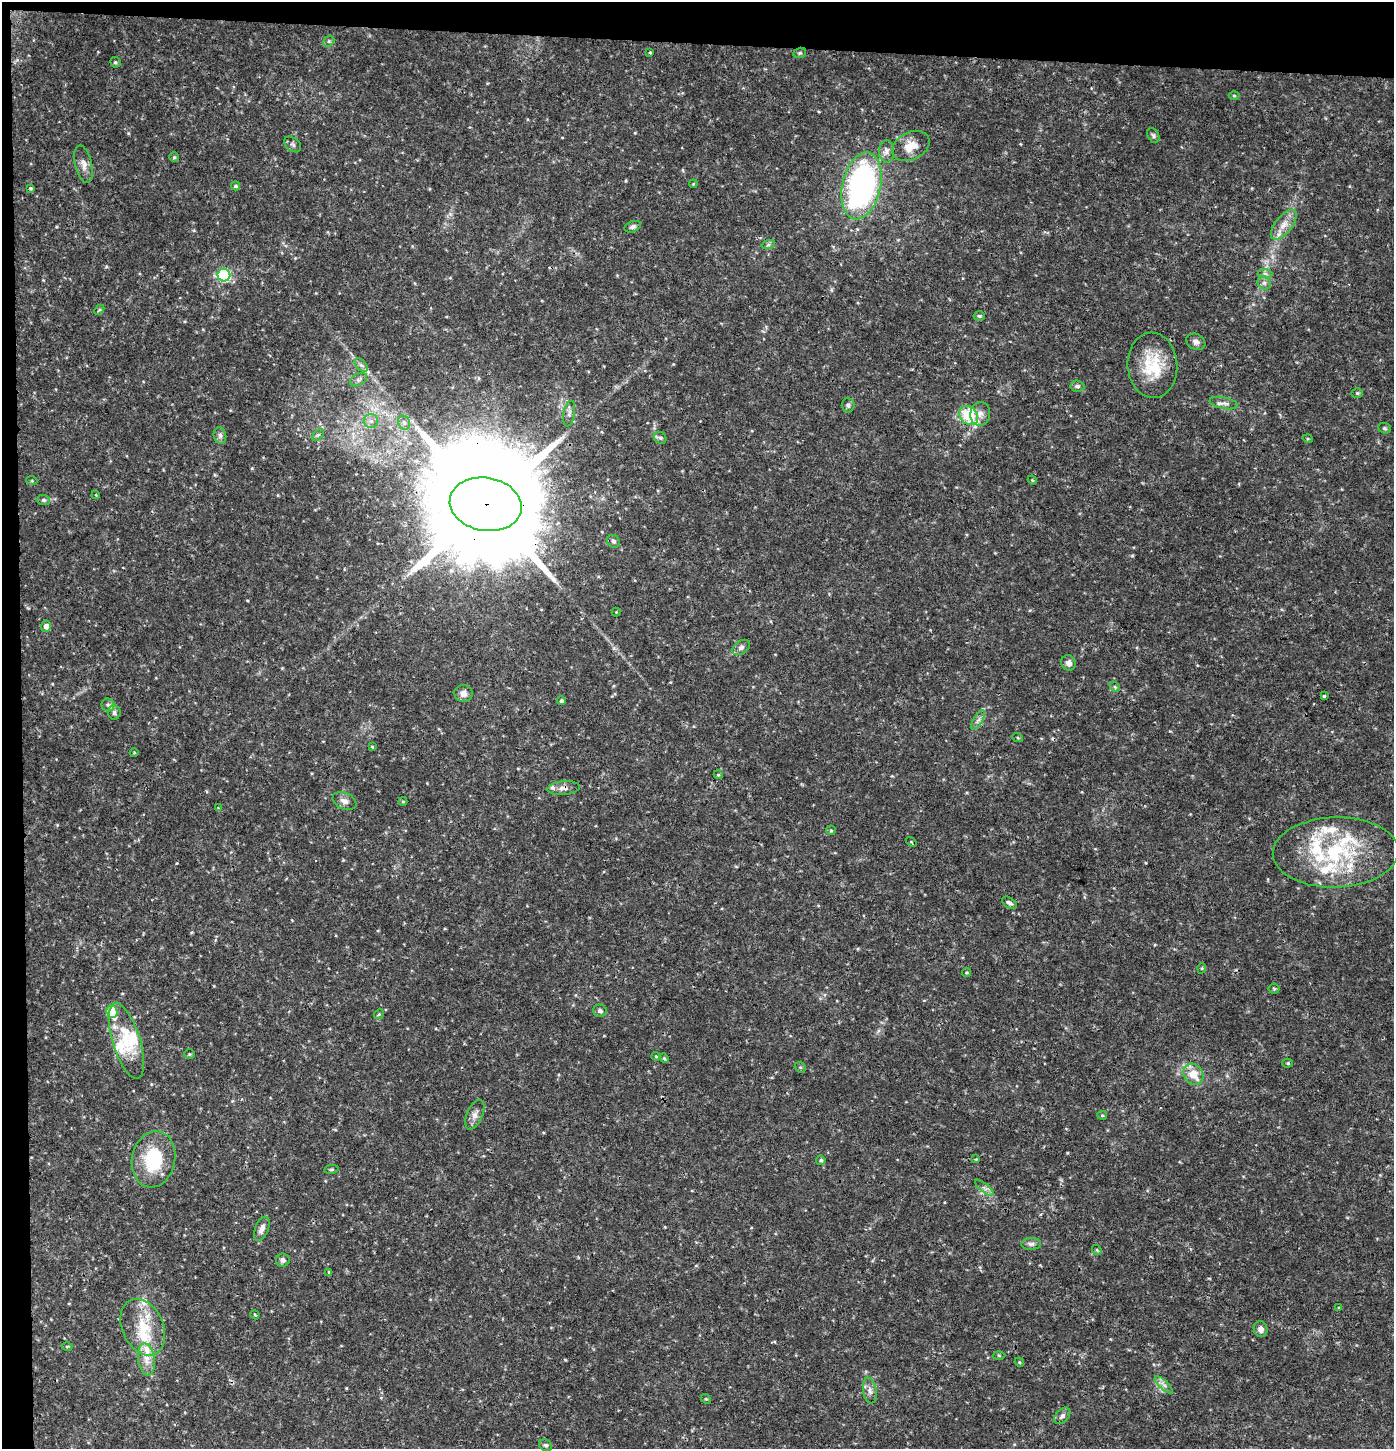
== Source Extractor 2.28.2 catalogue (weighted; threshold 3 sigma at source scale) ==
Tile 1 of 3 x 3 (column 1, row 1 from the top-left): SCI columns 214-1605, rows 2897-4343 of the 4603 x 4354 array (HDU 1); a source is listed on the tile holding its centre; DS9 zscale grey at full resolution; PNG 1396 x 1451 px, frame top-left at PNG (2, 2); each listed source drawn as its Kron ellipse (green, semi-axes under 4 px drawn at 4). Shown black and unused: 4% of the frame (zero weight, under 3 of 4 exposures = <1% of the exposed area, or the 3 px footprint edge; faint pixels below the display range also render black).
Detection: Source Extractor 2.28.2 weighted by HDU 2 'WHT'; one run over the whole footprint, this tile lists its part. Background 0.0301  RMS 0.0037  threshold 0.0167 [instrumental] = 3 sigma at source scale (4.5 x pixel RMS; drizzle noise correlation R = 1.50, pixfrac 1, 0.0396/0.0396 arcsec/px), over >= 5 px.
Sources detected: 121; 1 cosmic-ray / hot-pixel residue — neither listed nor drawn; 12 inside a brighter listed object's ellipse — not listed separately; the other 108 listed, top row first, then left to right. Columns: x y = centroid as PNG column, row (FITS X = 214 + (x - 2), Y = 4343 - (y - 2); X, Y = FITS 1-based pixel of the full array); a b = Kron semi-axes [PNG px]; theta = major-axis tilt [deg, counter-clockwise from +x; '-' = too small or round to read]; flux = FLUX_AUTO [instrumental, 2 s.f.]
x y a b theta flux
329 41 6 4 44 0.59
650 52 4 3 - 0.4
800 53 6 5 - 0.59
115 62 5 5 - 0.63
1234 95 5 3 - 0.36
1153 135 8 5 -61 0.77
293 144 9 6 -39 1
911 146 20 13 27 5.8
887 151 11 7 89 1.8
174 157 4 4 - 0.5
84 164 19 8 -77 2.8
693 184 4 3 - 0.32
236 186 4 4 - 0.71
861 186 34 19 77 100
31 188 4 4 - 0.54
1284 225 18 8 51 3.8
633 227 8 5 21 1
768 245 7 4 19 0.72
1265 274 7 4 -1 0.88
224 275 6 6 - 49
1264 283 7 6 - 1.1
99 310 6 3 44 0.44
979 316 5 4 - 0.6
1196 342 10 7 -30 1.6
361 365 8 5 -44 0.93
1152 365 33 25 -86 16
358 379 9 5 31 1.1
1077 386 7 6 - 0.95
1357 393 6 5 - 0.54
1224 403 14 6 -11 1.8
848 405 7 6 - 0.99
569 414 13 5 79 1.4
980 414 12 10 80 2.2
969 415 10 8 -48 16
371 421 7 7 - 1.5
404 423 7 5 -67 1.1
1385 428 6 5 - 0.61
318 435 7 4 44 0.68
220 436 8 6 -75 1.2
660 438 7 5 -45 0.78
1308 439 5 3 - 0.37
1032 480 5 3 - 0.36
32 481 5 3 - 0.34
96 495 4 3 - 0.3
43 500 7 5 -3 0.79
486 504 36 26 -10 16000
613 541 7 6 - 0.87
616 612 4 4 - 0.33
46 626 5 5 - 2.1
741 647 10 6 34 1.4
1069 663 8 7 - 2.1
1115 687 6 4 -46 0.55
463 694 9 8 - 2.5
1324 696 4 3 - 0.84
561 701 4 4 - 0.82
108 705 6 6 - 0.91
114 713 7 6 - 0.96
978 720 11 4 58 1.3
1018 738 5 3 - 0.38
372 747 3 3 - 0.33
134 753 4 3 - 0.3
718 775 4 4 - 0.42
564 788 16 7 4 2.3
344 801 12 8 -25 2
403 801 4 4 - 0.41
218 808 3 3 - 0.26
831 830 5 4 - 0.43
911 842 6 3 -38 0.34
1336 852 63 35 2 41
1009 903 8 5 -31 1.1
1202 968 5 3 - 0.35
967 972 4 4 - 0.49
1274 989 5 5 - 0.46
600 1011 7 6 - 0.96
112 1012 6 5 - 20
379 1014 5 4 - 0.45
126 1041 39 13 -73 12
189 1054 5 4 - 0.49
656 1056 4 3 - 0.4
664 1058 5 4 - 0.47
1288 1063 5 4 - 0.51
800 1067 6 4 -42 0.49
1193 1074 11 9 -53 6.3
475 1115 16 8 67 2.3
1102 1115 5 4 - 0.45
154 1159 28 21 78 21
976 1159 4 4 - 0.33
821 1160 4 4 - 0.77
331 1169 7 3 8 0.46
984 1188 11 3 -40 1
262 1229 13 6 67 2.1
1031 1244 10 6 1 1.2
1097 1250 5 4 - 0.44
283 1260 7 6 - 1.3
329 1272 4 4 - 0.5
1339 1308 4 3 - 0.32
255 1315 5 3 - 0.38
143 1327 30 20 -65 14
1261 1329 8 7 - 2
67 1346 5 3 - 0.4
999 1355 6 4 -1 0.47
146 1359 16 8 -82 3.9
1019 1362 5 4 - 0.34
1164 1385 11 4 -43 1.4
870 1391 13 7 -81 1.9
706 1399 5 4 - 0.46
1062 1416 9 6 47 1.3
545 1445 7 5 -29 0.72
Overlapping masked pixels (flux is a lower limit): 2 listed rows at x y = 486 504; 564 788
Unlisted compact peaks at least as high as the median listed source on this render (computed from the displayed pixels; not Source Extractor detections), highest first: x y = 252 468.